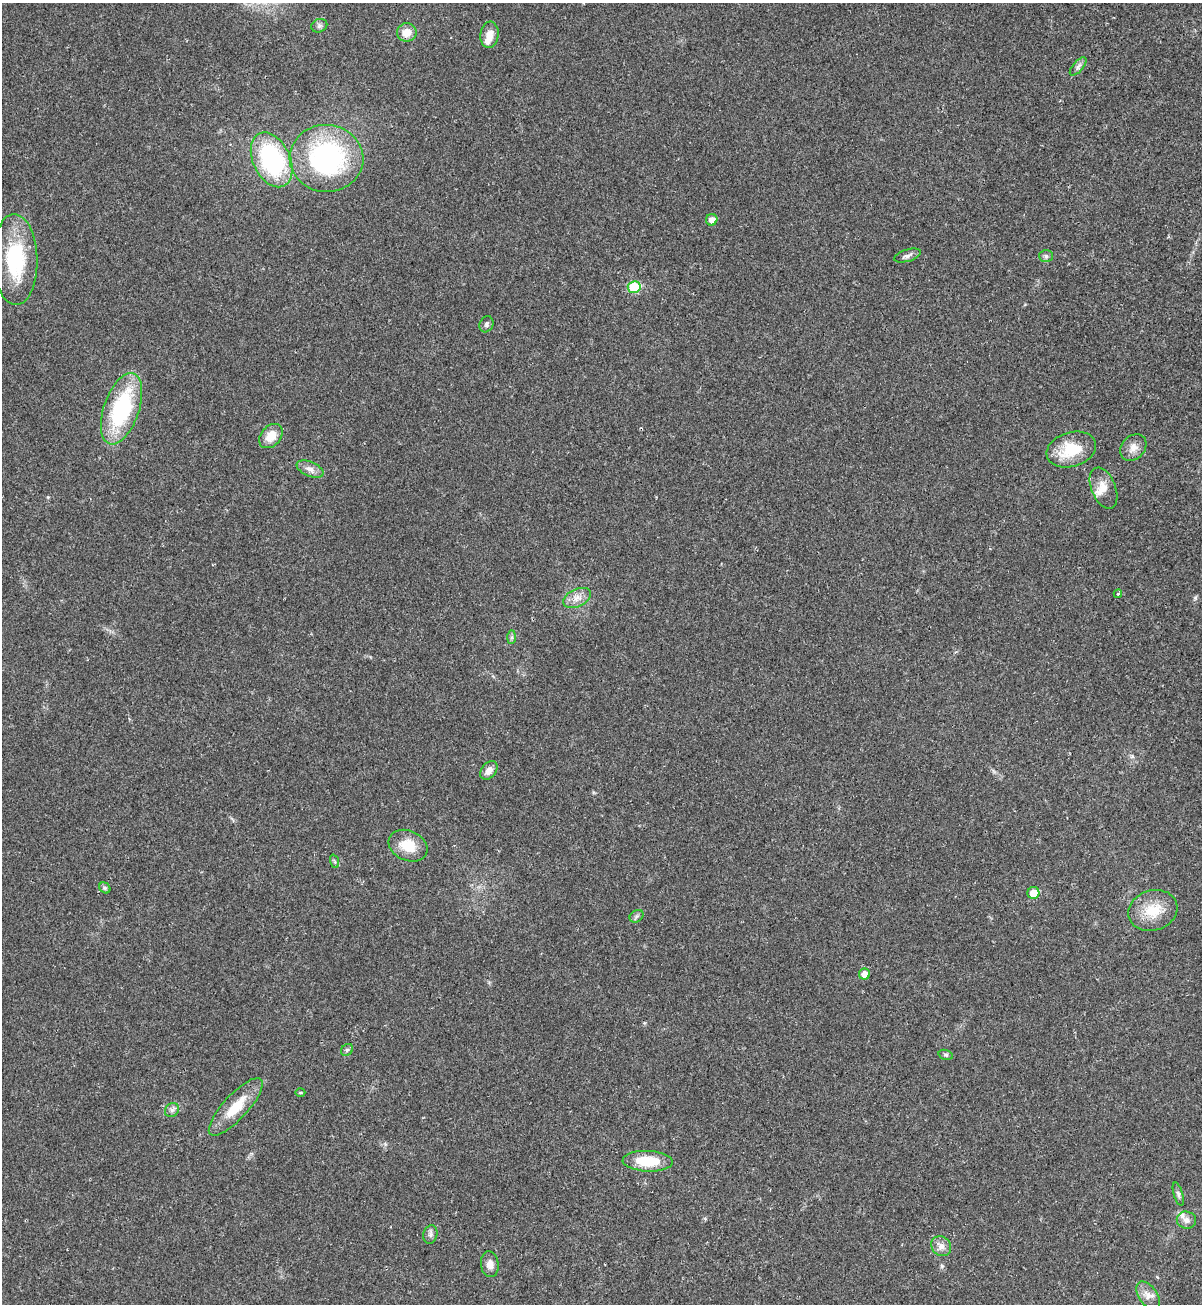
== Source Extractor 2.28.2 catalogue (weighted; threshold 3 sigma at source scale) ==
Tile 6 of 4 x 4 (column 2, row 2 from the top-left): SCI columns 1401-2600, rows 2642-3943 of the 5295 x 5264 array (HDU 1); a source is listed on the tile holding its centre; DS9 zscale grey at full resolution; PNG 1204 x 1306 px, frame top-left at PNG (2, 3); each listed source drawn as its Kron ellipse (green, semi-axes under 4 px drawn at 4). Shown black and unused: <1% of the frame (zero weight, under 2 of 3 exposures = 2% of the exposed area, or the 3 px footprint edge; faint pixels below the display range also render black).
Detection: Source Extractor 2.28.2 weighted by HDU 2 'WHT'; one run over the whole footprint, this tile lists its part. Background 0.0204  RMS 0.0038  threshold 0.0172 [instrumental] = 3 sigma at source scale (4.5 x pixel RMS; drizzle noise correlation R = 1.50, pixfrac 1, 0.05/0.05 arcsec/px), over >= 5 px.
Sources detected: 44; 3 inside a brighter listed object's ellipse — not listed separately; the other 41 listed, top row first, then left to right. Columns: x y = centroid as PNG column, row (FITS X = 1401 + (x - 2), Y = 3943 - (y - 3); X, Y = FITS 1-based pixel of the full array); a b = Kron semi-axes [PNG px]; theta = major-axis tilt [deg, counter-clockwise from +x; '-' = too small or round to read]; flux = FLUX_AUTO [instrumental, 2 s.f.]
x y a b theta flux
319 26 8 6 24 0.94
407 32 10 9 - 4.2
489 35 13 9 83 3.4
1078 66 11 5 48 1.2
326 158 37 33 -5 62
272 160 29 18 -64 49
712 220 6 5 - 2.5
907 256 14 6 17 1.5
1046 256 7 6 - 0.87
15 260 45 22 -88 26
634 287 6 6 - 16
486 324 8 6 64 1
121 409 37 17 71 38
271 436 14 10 49 5.3
1133 447 15 11 49 3.1
1071 449 25 17 17 13
310 469 14 7 -23 2.3
1104 488 22 12 -68 4.4
1118 594 4 3 - 0.42
577 598 15 8 24 3.1
512 637 7 4 88 0.78
489 770 10 7 51 2.6
408 846 20 15 -24 8.5
334 861 7 4 -70 0.58
105 888 6 5 - 0.68
1033 893 6 6 - 5.4
1153 910 25 20 18 10
637 916 7 5 36 0.78
864 974 5 5 - 3
347 1050 6 5 - 0.77
946 1055 7 5 -16 0.63
300 1092 5 3 - 0.42
236 1107 37 12 47 11
172 1110 7 6 - 1.2
648 1161 25 10 -2 12
1178 1194 12 4 -74 0.99
1186 1220 10 8 -13 2.1
430 1234 9 7 77 1.3
941 1246 11 9 -43 2.3
490 1264 13 9 -83 2.6
1148 1295 16 9 -56 3.1